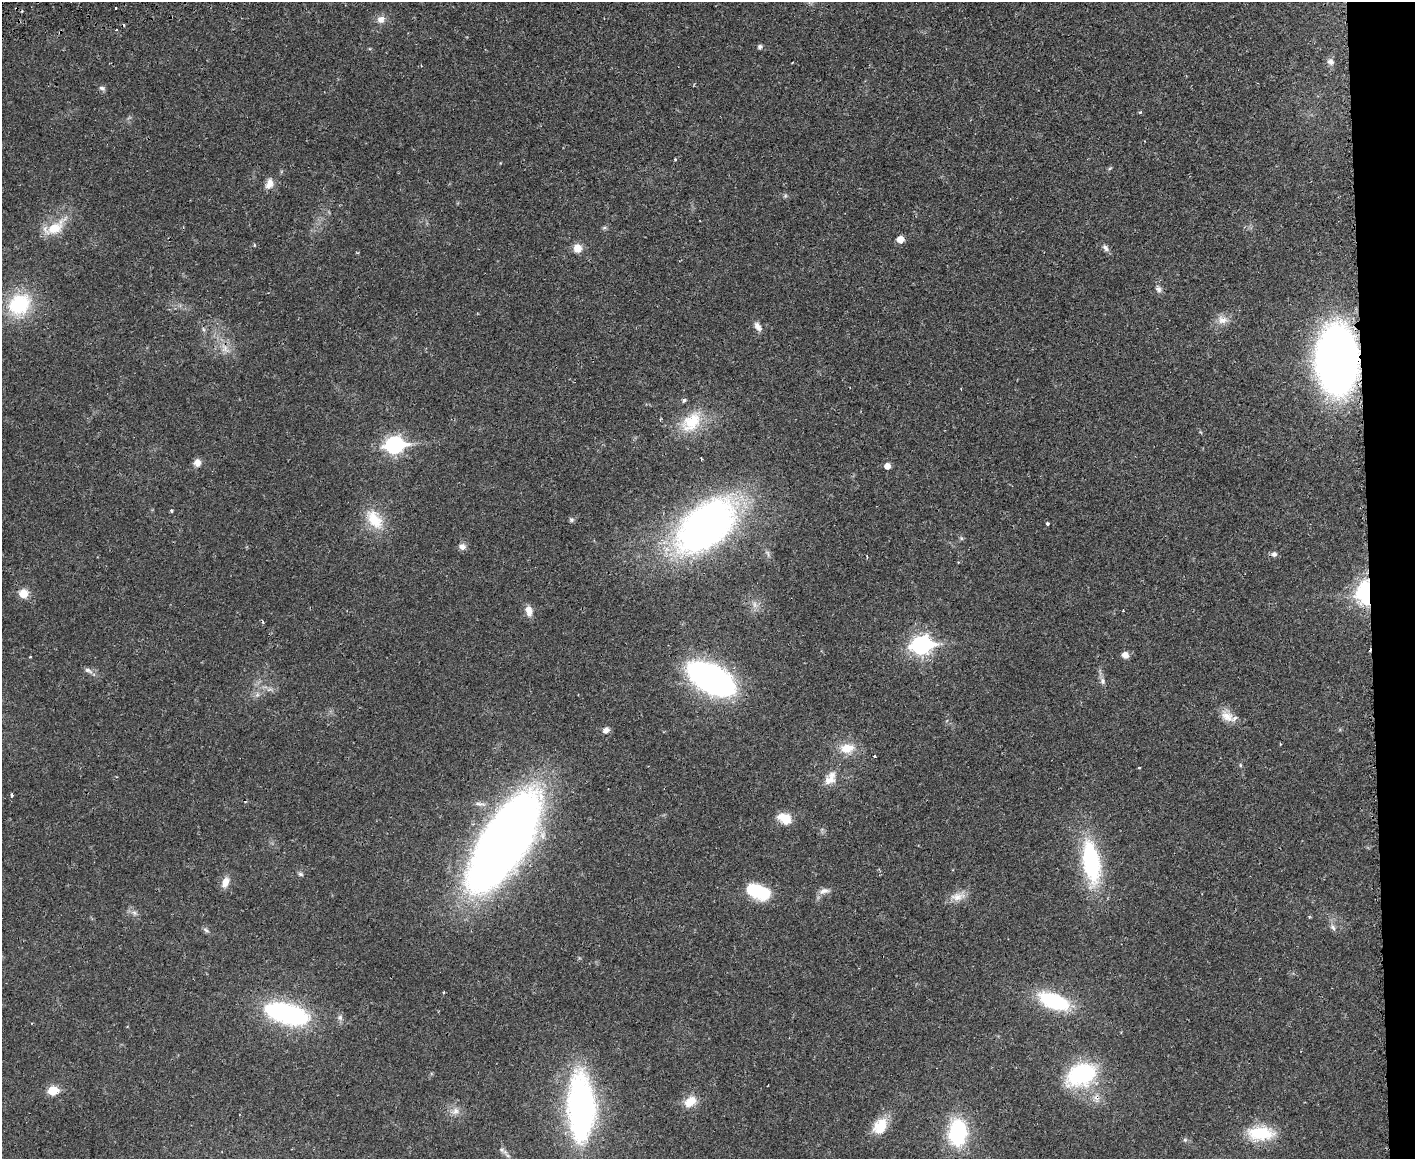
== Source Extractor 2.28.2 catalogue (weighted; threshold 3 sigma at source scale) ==
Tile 9 of 3 x 4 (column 3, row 3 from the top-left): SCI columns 3000-4412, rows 1248-2404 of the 4710 x 4807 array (HDU 1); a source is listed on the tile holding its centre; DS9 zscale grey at full resolution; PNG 1417 x 1161 px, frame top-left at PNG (2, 2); no overlay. Shown black and unused: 3% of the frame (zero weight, under 2 of 3 exposures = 5% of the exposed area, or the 3 px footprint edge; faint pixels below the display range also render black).
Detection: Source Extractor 2.28.2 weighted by HDU 2 'WHT'; one run over the whole footprint, this tile lists its part. Background 0.0166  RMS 0.0033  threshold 0.0148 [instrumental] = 3 sigma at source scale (4.5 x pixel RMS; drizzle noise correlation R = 1.50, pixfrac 1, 0.05/0.05 arcsec/px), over >= 5 px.
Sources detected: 95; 4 cosmic-ray / hot-pixel residue — not listed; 2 inside a brighter listed object's ellipse — not listed separately; the other 89 listed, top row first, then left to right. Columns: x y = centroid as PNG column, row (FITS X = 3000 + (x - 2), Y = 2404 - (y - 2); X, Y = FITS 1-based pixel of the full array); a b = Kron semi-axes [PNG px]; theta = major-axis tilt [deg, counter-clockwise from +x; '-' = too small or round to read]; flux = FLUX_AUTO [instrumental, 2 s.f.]
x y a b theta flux
115 8 3 2 - 0.61
381 19 11 10 - 2.4
760 47 5 5 - 1
1331 62 9 8 - 1.6
792 63 2 2 - 0.27
102 88 8 6 -19 0.92
1140 112 5 4 - 0.4
675 159 3 3 - 0.4
1110 168 7 4 44 0.46
269 183 15 10 75 2.7
785 196 7 5 78 0.53
604 227 8 4 1 0.59
54 228 38 15 39 9.7
900 239 6 5 - 4.2
254 245 5 3 - 0.36
577 248 9 8 - 4
1105 248 12 6 -51 1.2
357 252 5 3 - 0.27
1158 289 11 7 -64 1.4
19 305 30 25 52 23
1222 320 16 12 -11 3.2
758 327 14 7 -58 1.9
203 329 6 4 -71 0.55
225 349 17 10 -51 3.8
1337 359 39 24 -88 360
684 400 6 5 - 0.73
691 422 33 22 45 13
395 445 9 7 7 100
701 459 3 2 - 0.37
197 463 8 8 - 2.4
887 466 5 5 - 2.7
171 511 4 4 - 0.51
374 519 31 18 -52 10
571 520 7 7 - 0.74
1047 524 3 3 - 0.64
706 526 70 39 39 150
961 538 6 5 - 0.58
462 546 9 8 - 1.7
768 554 12 5 -66 1.1
1274 554 6 6 - 1.4
1366 592 11 8 82 120
23 593 10 10 - 4.2
755 605 10 7 -75 1.7
529 611 12 8 -79 3
1123 611 3 2 - 0.24
921 645 10 8 8 140
1125 655 8 7 - 1.9
30 657 4 2 - 0.24
88 670 12 6 -27 1.3
711 679 33 17 -29 160
1102 681 10 7 -77 1.3
269 689 9 6 2 1.3
257 694 8 6 70 1.3
1227 717 19 14 -52 4
606 730 8 7 - 1.7
847 748 19 12 4 6.5
875 756 3 3 - 0.73
1240 765 6 3 -71 0.41
1139 768 3 3 - 0.38
829 780 18 13 19 3.8
12 795 5 3 - 0.57
480 804 17 6 -4 1.8
785 818 16 11 -26 6.2
504 841 74 30 59 450
1091 862 50 19 -81 38
300 874 7 6 - 0.77
225 882 15 9 66 3.1
758 891 25 14 -22 18
824 891 17 8 8 2
958 896 22 11 17 4
134 913 10 6 -32 1.4
1309 917 3 3 - 0.4
1333 927 12 6 -61 1.4
206 930 10 5 -44 0.83
444 992 4 3 - 0.3
1053 1001 26 12 -21 34
286 1013 41 18 -16 58
340 1017 10 7 -86 1.2
1080 1075 33 23 26 33
53 1090 6 5 - 15
1096 1098 15 11 -77 3.4
690 1102 14 10 37 6.1
581 1107 63 24 -89 100
455 1111 15 10 13 2.7
880 1126 22 15 56 8
958 1133 23 16 89 34
1261 1133 32 17 0 15
1185 1140 6 5 - 0.62
502 1150 10 7 -53 1.2
Overlapping masked pixels (flux is a lower limit): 4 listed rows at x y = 1337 359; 706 526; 1366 592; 1096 1098